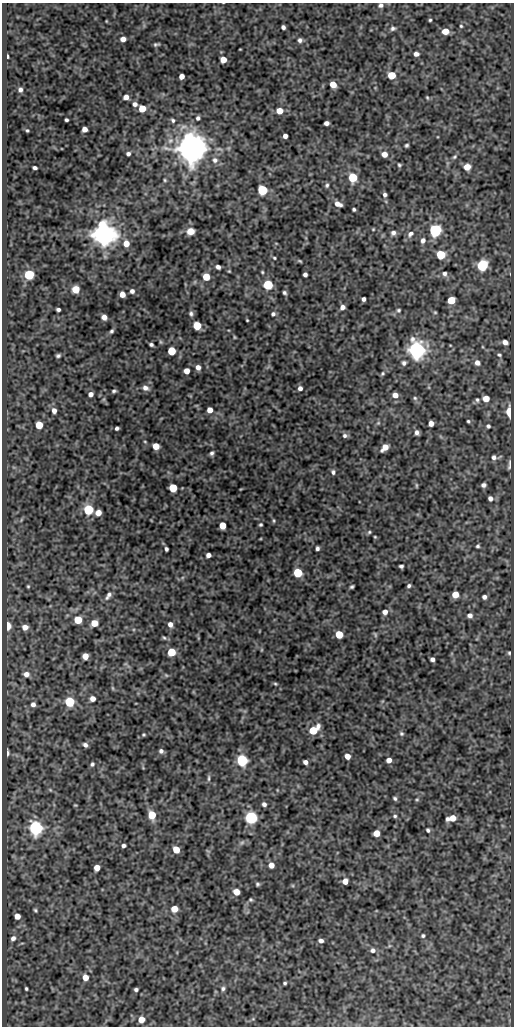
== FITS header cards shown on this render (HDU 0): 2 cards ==
NAXIS1  =                  512
NAXIS2  =                 1024

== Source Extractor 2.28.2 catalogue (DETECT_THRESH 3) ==
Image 512 x 1024 px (HDU 0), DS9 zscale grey, 1 PNG px = 1 image px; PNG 516 x 1028 px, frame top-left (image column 1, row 1024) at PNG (2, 3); no overlay
Background 85.1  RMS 0.51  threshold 1.53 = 3 sigma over >= 5 px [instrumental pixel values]
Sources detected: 210; all 210 listed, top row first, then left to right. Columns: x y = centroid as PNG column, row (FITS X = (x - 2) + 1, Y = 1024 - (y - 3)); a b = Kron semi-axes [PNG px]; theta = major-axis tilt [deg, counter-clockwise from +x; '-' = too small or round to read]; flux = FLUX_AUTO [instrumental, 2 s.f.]
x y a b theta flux
381 5 6 5 - 88
430 20 3 3 - 45
106 21 4 2 - 24
461 26 4 4 - 41
283 27 4 4 - 97
393 28 7 6 - 82
445 31 6 5 - 420
123 39 5 5 - 190
300 40 5 5 - 96
156 44 6 3 14 63
416 54 5 5 - 130
7 56 4 3 - 59
223 59 5 5 - 490
391 75 5 5 - 900
182 76 5 4 - 220
333 84 5 5 - 500
20 90 5 5 - 110
126 97 5 5 - 210
427 98 5 4 - 44
135 104 6 6 - 120
142 109 5 5 - 660
279 111 5 5 - 430
198 118 5 5 - 78
66 120 3 3 - 60
173 120 6 5 - 71
326 123 5 4 - 140
84 129 5 4 - 210
27 130 4 3 - 43
285 136 4 4 - 140
407 145 4 3 - 56
191 149 8 8 - 81000
128 154 5 4 - 90
384 154 6 5 - 260
454 157 7 5 34 64
215 160 8 8 - 170
399 165 4 3 - 49
467 167 6 6 - 350
35 168 4 3 - 87
353 177 6 5 - 1800
165 180 5 4 - 41
327 185 6 4 66 62
262 190 6 5 - 2500
385 195 5 4 - 91
338 204 8 5 -21 220
354 209 3 3 - 56
373 229 4 4 - 30
435 230 6 6 - 7000
191 231 7 6 - 390
393 233 7 6 - 110
410 234 9 7 42 150
104 235 7 7 - 44000
423 240 6 5 - 130
126 244 6 6 - 330
440 255 5 5 - 1600
274 258 4 3 - 39
300 261 6 3 -27 42
482 265 6 6 - 3400
218 267 4 4 - 110
262 272 4 3 - 37
444 274 7 7 - 120
29 275 5 5 - 2700
305 275 4 4 - 99
206 277 5 5 - 780
268 285 5 5 - 2400
76 289 5 5 - 750
132 291 5 5 - 110
284 293 4 4 - 67
122 294 5 5 - 310
363 299 4 4 - 91
451 300 5 5 - 790
342 307 5 5 - 150
58 309 4 3 - 80
398 310 5 5 - 54
435 312 4 4 - 37
191 314 6 5 - 81
273 314 5 5 - 82
104 317 5 5 - 180
247 320 3 2 - 30
197 326 5 5 - 1000
111 331 5 4 - 64
234 337 5 3 - 33
505 342 5 4 - 160
151 344 4 3 - 74
450 345 5 3 - 25
416 350 7 6 - 20000
171 351 5 5 - 1400
58 355 4 3 - 66
499 355 5 4 - 49
404 363 6 6 - 90
477 363 6 6 - 170
198 367 5 5 - 170
187 371 5 5 - 280
382 374 6 5 - 54
145 388 8 6 -28 150
300 388 5 5 - 120
114 391 5 4 - 63
91 394 4 4 - 170
395 395 5 5 - 270
415 398 6 5 - 67
104 399 7 4 71 48
486 399 5 5 - 450
477 400 6 5 - 65
210 410 5 4 - 310
54 411 6 5 - 170
509 412 7 4 -89 1200
468 421 4 4 - 45
378 423 7 4 45 57
431 423 5 5 - 230
39 425 5 5 - 950
488 426 5 5 - 69
117 428 4 4 - 78
417 432 5 4 - 110
345 436 7 6 - 96
145 442 5 3 - 29
156 446 5 5 - 470
385 447 7 5 46 360
212 453 5 4 - 75
494 457 7 6 - 120
509 465 15 4 84 97
333 472 6 5 - 79
416 485 7 3 -90 39
483 485 5 4 - 98
173 488 5 5 - 1300
490 498 5 5 - 140
88 510 5 5 - 2900
98 513 5 5 - 330
274 521 5 3 - 39
222 525 5 5 - 620
261 525 4 4 - 48
369 532 6 5 - 50
375 537 3 3 - 31
478 546 4 4 - 56
317 548 4 3 - 84
166 549 4 3 - 76
208 555 4 4 - 160
401 566 4 3 - 70
298 573 5 5 - 1700
28 586 4 3 - 37
409 586 4 4 - 67
352 587 4 3 - 58
108 595 13 6 54 160
455 595 5 5 - 460
484 597 5 4 - 110
385 612 6 6 - 180
470 615 6 6 - 120
78 620 5 5 - 1100
94 623 5 5 - 520
170 624 6 5 - 160
7 626 5 3 - 1200
25 627 6 5 - 210
339 634 5 5 - 760
375 634 7 4 -64 46
164 638 6 4 -51 47
171 652 5 5 - 1200
509 653 5 4 - 48
85 656 5 5 - 370
432 659 4 4 - 110
26 674 6 5 - 200
166 675 6 4 -44 43
275 684 5 4 - 44
113 688 6 4 -88 41
92 699 5 5 - 200
69 702 5 5 - 2300
33 704 6 6 - 130
313 730 8 5 39 1200
401 733 6 5 - 65
144 735 3 3 - 39
85 745 5 4 - 110
161 751 5 5 - 97
7 753 5 3 - 94
347 756 5 4 - 280
242 760 6 5 - 4900
389 760 5 4 - 210
305 762 5 4 - 140
92 764 5 4 - 68
209 778 10 4 90 66
50 790 5 4 - 36
395 798 5 4 - 59
417 800 5 3 - 38
264 804 5 4 - 110
75 805 5 3 - 32
152 815 6 5 - 1000
395 816 5 4 - 50
251 818 6 6 - 6200
452 818 8 5 12 400
36 828 6 6 - 9500
428 830 5 4 - 60
376 833 5 5 - 450
242 842 9 5 40 78
123 846 4 4 - 95
176 850 5 5 - 600
271 865 5 5 - 240
97 868 5 5 - 320
345 881 5 5 - 250
257 884 4 3 - 53
236 892 5 5 - 430
251 900 5 5 - 45
174 909 5 5 - 460
35 910 4 3 - 49
17 916 5 5 - 310
423 936 4 4 - 55
13 938 7 5 49 130
321 941 5 4 - 120
373 950 6 5 - 120
85 977 5 5 - 350
285 983 3 3 - 53
223 988 6 5 - 75
26 989 4 3 - 49
136 989 4 3 - 76
141 1019 5 5 - 480
At the frame edge (FLAGS 8, measured only in part): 1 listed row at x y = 381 5